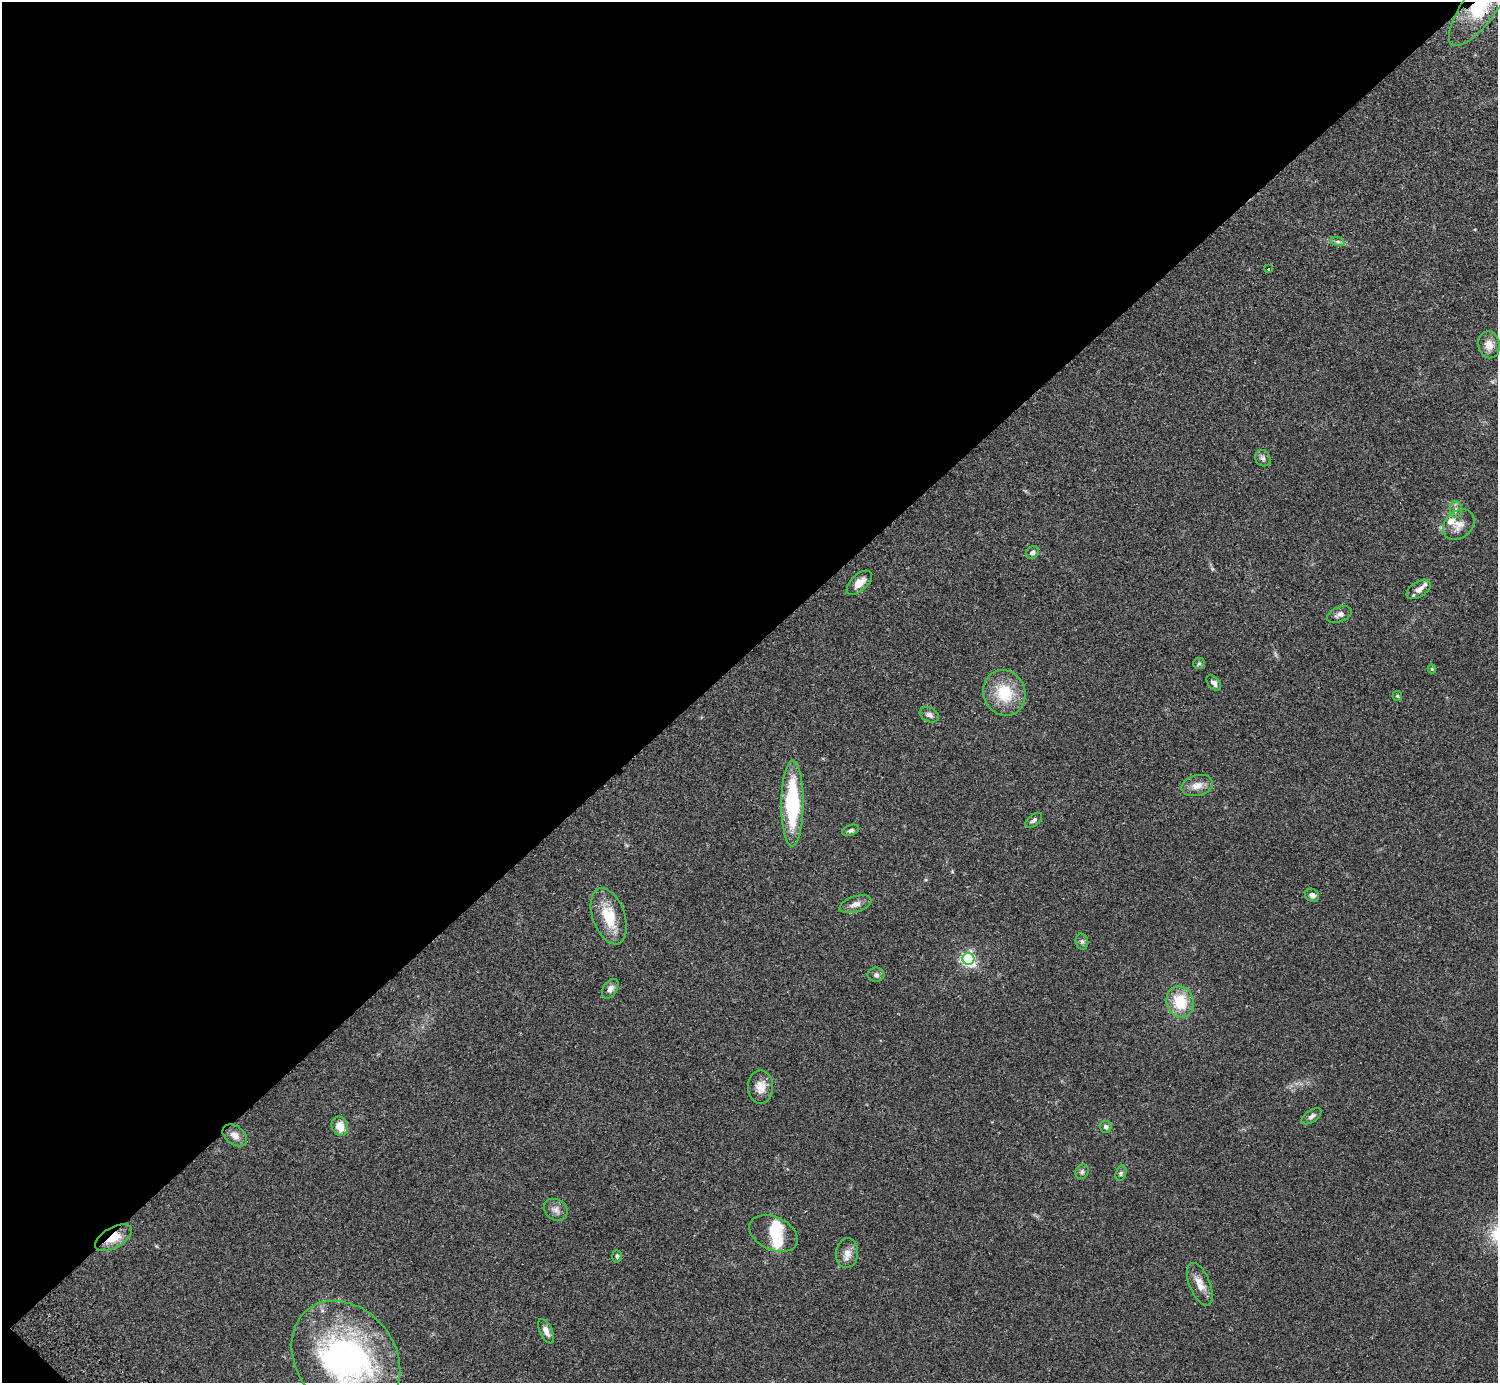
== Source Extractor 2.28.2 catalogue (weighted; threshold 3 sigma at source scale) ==
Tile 5 of 4 x 4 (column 1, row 2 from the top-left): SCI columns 44-1539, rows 2968-4348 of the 6072 x 6073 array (HDU 1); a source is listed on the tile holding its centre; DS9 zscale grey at full resolution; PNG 1500 x 1385 px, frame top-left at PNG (2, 2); each listed source drawn as its Kron ellipse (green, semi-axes under 4 px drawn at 4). Shown black and unused: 47% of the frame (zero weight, under 2 of 3 exposures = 3% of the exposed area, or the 3 px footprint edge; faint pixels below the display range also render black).
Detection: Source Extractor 2.28.2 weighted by HDU 2 'WHT'; one run over the whole footprint, this tile lists its part. Background 0.0731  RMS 0.0082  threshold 0.037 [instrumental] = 3 sigma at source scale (4.5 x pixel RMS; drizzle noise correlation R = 1.50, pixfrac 1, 0.05/0.05 arcsec/px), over >= 5 px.
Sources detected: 49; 1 inside a brighter object's white glare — neither listed nor drawn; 4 inside a brighter listed object's ellipse — not listed separately; the other 44 listed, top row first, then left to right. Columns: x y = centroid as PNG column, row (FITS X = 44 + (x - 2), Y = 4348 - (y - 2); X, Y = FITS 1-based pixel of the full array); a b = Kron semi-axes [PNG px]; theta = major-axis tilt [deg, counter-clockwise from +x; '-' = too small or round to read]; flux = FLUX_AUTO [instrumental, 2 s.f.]
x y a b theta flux
1482 3 51 17 54 54
1338 242 7 4 -19 1.7
1268 269 3 3 - 0.93
1489 345 13 11 -78 7.9
1263 458 8 7 - 2.3
1456 509 8 6 -90 2.6
1459 525 17 13 41 8.4
1032 553 7 5 41 2.3
859 583 15 8 42 7.9
1419 589 14 7 33 6
1339 614 13 7 21 3.5
1199 663 6 5 - 1.4
1432 669 4 4 - 0.97
1214 683 9 5 -48 3.4
1004 693 23 21 -67 28
1397 696 5 5 - 0.93
929 715 10 7 -27 3
1197 786 16 10 14 7.3
792 803 43 11 90 73
1034 820 9 5 38 2.1
851 830 9 5 20 1.9
1312 895 7 6 - 3.8
855 904 16 8 18 5.1
609 916 29 16 -70 24
1082 942 8 6 -76 2
968 959 6 6 - 180
876 975 8 7 - 2.5
610 989 11 7 55 3.7
1180 1002 16 13 -74 24
761 1087 17 12 -89 8.7
1312 1116 11 6 35 2.6
340 1126 10 8 -68 9.1
1106 1127 6 5 - 1.6
235 1135 14 9 -36 5.7
1082 1172 7 6 - 2
1121 1173 8 5 72 1.7
556 1210 12 10 -33 4.5
773 1233 25 16 -25 16
113 1238 20 10 29 14
847 1253 15 11 85 6.4
617 1256 6 5 - 1.5
1200 1284 22 10 -68 8.7
546 1331 13 6 -65 4.9
346 1358 62 49 -51 210
Overlapping masked pixels (flux is a lower limit): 2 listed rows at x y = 1482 3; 113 1238
Isophote crosses this tile's border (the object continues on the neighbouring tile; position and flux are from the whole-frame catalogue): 2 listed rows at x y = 1482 3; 346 1358